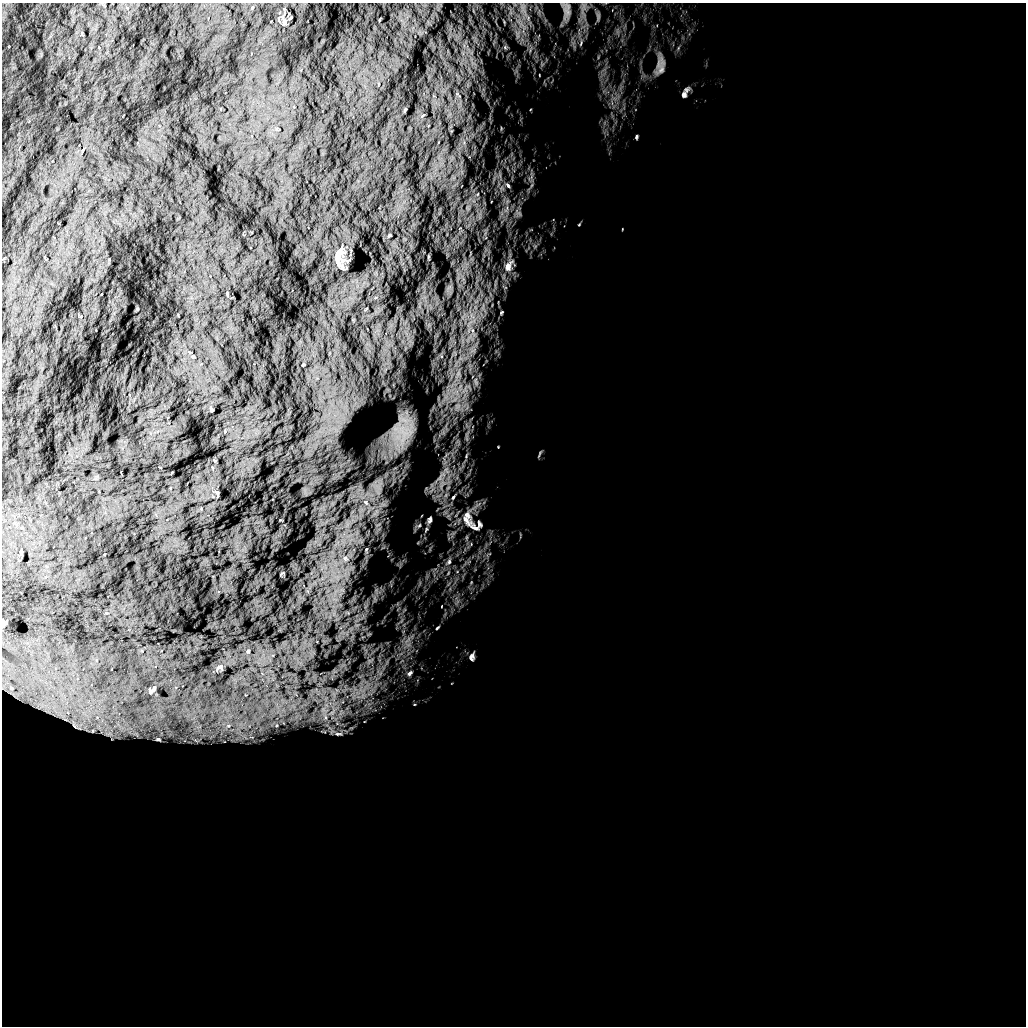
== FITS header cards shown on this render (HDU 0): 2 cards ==
NAXIS1  =                 1024 /
NAXIS2  =                 1024 /

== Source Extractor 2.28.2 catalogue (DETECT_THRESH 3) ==
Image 1024 x 1024 px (HDU 0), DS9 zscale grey, 1 PNG px = 1 image px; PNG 1028 x 1028 px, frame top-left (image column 1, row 1024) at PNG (2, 3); no overlay
Background 5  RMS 900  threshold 2690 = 3 sigma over >= 5 px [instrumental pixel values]
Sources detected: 37; all 37 listed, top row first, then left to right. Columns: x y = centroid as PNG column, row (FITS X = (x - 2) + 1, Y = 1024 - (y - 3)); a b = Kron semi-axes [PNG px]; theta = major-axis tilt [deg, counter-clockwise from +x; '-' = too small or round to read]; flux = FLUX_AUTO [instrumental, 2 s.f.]
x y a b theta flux
284 21 10 6 -85 2.1e+05
661 69 13 8 53 3.9e+05
684 94 9 8 - 2.3e+05
636 137 6 3 83 7.4e+04
508 185 8 4 -52 9.9e+04
389 236 5 3 - 5.2e+04
337 258 26 8 -72 4.7e+05
508 266 14 9 64 3.6e+05
458 373 10 6 71 2.9e+05
476 381 14 5 -79 2.9e+05
211 409 6 3 -88 5.8e+04
405 432 38 24 61 2.6e+06
441 476 24 8 50 1.0e+06
453 497 9 4 64 1.5e+05
366 502 6 5 - 1.1e+05
467 515 14 9 -51 4.9e+05
466 519 27 11 -43 1.1e+06
429 520 12 7 75 2.6e+05
479 524 10 6 -63 1.7e+05
419 525 7 5 31 1.3e+05
475 528 21 11 -27 6.0e+05
21 552 8 3 85 8.1e+04
449 562 8 6 86 2.2e+05
437 628 7 3 45 7.4e+04
248 651 6 3 72 5.8e+04
472 657 9 6 83 2.1e+05
219 667 12 6 21 1.8e+05
410 673 9 6 50 1.7e+05
151 691 10 8 30 1.9e+05
332 712 16 6 46 6.3e+05
325 717 14 7 -73 5.6e+05
77 725 26 13 -28 1.2e+06
276 725 6 4 89 1.3e+05
93 730 9 8 - 3.2e+05
109 734 14 8 -8 5.3e+05
338 734 14 6 4 2.8e+05
158 739 7 4 -10 1.0e+05